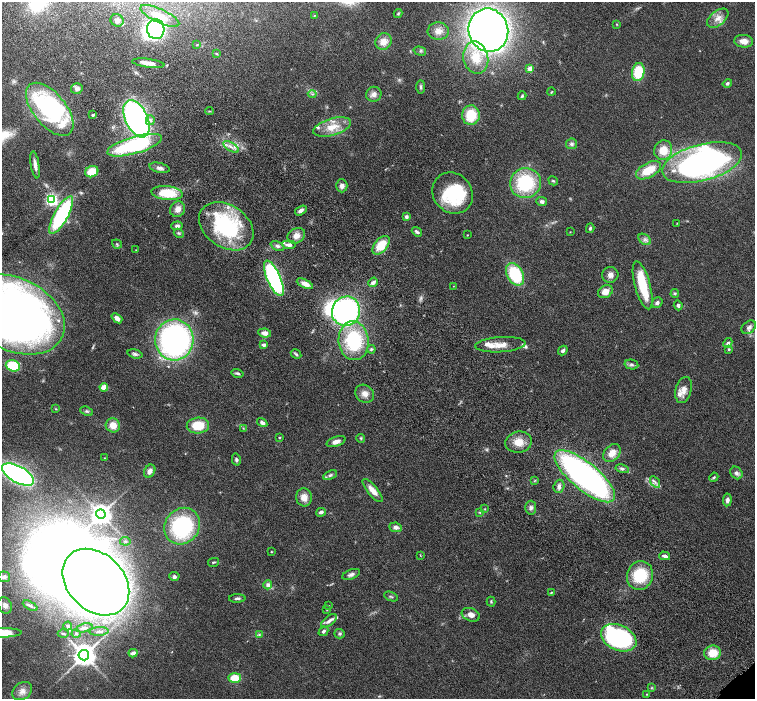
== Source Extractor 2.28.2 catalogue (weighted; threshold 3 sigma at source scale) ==
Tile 11 of 4 x 4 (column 3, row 3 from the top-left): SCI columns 3059-4564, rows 1594-2986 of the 6116 x 6111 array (HDU 1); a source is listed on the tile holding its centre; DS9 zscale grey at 2 x 2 block average (1 PNG px = mean of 2 x 2 image px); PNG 757 x 701 px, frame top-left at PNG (2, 2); each listed source drawn as its Kron ellipse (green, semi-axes under 4 px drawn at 4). Shown black and unused: <1% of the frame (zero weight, under 4 of 8 exposures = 3% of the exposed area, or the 3 px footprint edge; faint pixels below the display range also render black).
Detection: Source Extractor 2.28.2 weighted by HDU 2 'WHT'; one run over the whole footprint, this tile lists its part. Background 0.0536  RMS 0.0042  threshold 0.0173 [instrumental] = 3 sigma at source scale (4.09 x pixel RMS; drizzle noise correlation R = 1.36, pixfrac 0.8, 0.05/0.05 arcsec/px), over >= 5 px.
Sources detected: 201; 1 too faint to see at this stretch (2 x 2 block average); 10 inside a brighter object's white glare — neither listed nor drawn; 20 inside a brighter listed object's ellipse — not listed separately; the other 170 listed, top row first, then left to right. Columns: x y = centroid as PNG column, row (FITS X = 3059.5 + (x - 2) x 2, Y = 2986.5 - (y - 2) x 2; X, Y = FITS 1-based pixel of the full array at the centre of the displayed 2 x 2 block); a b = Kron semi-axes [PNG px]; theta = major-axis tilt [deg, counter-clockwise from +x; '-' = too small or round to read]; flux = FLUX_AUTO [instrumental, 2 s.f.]
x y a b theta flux
398 13 4 3 - 1.1
314 15 3 2 - 0.58
160 16 21 7 -25 13
718 18 12 7 39 7.3
117 20 6 6 - 3.4
616 24 3 2 - 0.57
156 29 10 9 - 160
488 30 22 19 -73 580
438 31 10 8 -2 7
744 41 9 6 -6 7.5
384 42 8 8 - 8.6
197 45 3 2 - 0.48
420 51 6 2 -16 1.2
216 54 4 3 - 1.1
476 58 16 12 -78 19
148 63 16 4 -7 8.5
530 68 3 2 - 12
638 72 9 6 80 32
727 83 5 4 - 1.8
421 87 7 4 89 1.7
77 89 6 5 - 3.4
551 92 4 2 - 0.66
312 94 4 2 - 1
374 94 8 7 - 4.6
522 96 4 3 - 1.1
50 109 31 16 -50 130
209 111 4 2 - 0.69
93 115 3 2 - 1.3
471 115 10 9 - 27
136 119 20 11 -65 280
150 120 5 4 - 2.6
332 127 19 8 16 15
572 144 5 5 - 2.4
134 145 28 8 16 100
231 147 9 3 -33 3.6
663 150 10 9 - 14
702 162 41 18 15 310
35 165 14 3 -81 4.7
160 168 10 4 -14 3.3
648 170 14 7 29 21
92 172 7 5 26 16
553 181 5 3 - 1.3
525 183 15 15 - 64
342 186 6 5 - 3.9
167 193 16 7 -6 30
453 193 22 19 -48 54
52 200 4 3 - 170
542 202 5 4 - 2.6
178 209 8 7 - 6.1
301 210 6 3 33 3.7
61 215 21 7 61 110
406 217 4 3 - 2.4
677 223 4 2 - 0.47
177 226 6 4 3 2.3
226 226 30 21 -34 94
590 228 5 3 - 1.5
417 232 5 3 - 2.2
570 232 3 2 - 0.42
179 233 5 3 - 1.3
467 235 2 2 - 0.52
296 236 9 7 32 6.4
645 239 7 4 -40 3.1
117 244 5 3 - 1.1
289 245 7 3 -7 4.8
381 245 11 6 48 18
277 246 7 4 -23 2.2
136 250 3 2 - 0.4
515 274 12 8 -61 57
610 275 8 8 - 5
274 278 19 6 -67 140
373 282 5 3 - 3.7
305 284 9 4 -26 6.3
643 285 25 8 -75 33
453 286 2 2 - 0.3
605 292 8 6 32 8.2
675 293 4 4 - 1.3
657 303 6 5 - 2.9
678 305 5 3 - 2.2
346 311 15 14 - 180
15 315 53 36 -26 750
117 318 6 4 -40 5
749 327 8 5 39 3.7
265 333 6 4 -7 5.1
174 340 20 19 - 240
354 341 19 15 -84 61
728 343 5 3 - 2.5
263 345 4 3 - 2.5
500 345 25 7 4 11
371 349 4 3 - 1.2
729 349 4 3 - 1
563 351 5 4 - 2.5
135 354 7 4 -15 2.5
296 354 5 3 - 1.7
631 364 7 5 -12 2.5
13 366 7 5 -18 32
237 373 6 3 -15 1.7
104 387 4 3 - 9.4
684 390 13 8 75 7.4
365 394 10 8 -37 6.8
56 409 4 2 - 0.73
87 411 6 4 -23 1.5
262 423 5 3 - 3.3
113 425 7 7 - 10
198 425 11 8 4 21
243 428 3 3 - 0.73
279 438 3 2 - 0.75
361 438 4 3 - 1.2
336 442 10 5 18 5
519 442 13 10 9 12
612 453 10 7 48 8.2
104 458 2 2 - 0.36
236 460 6 4 -76 2
622 469 7 4 -12 2.3
150 471 7 5 58 3.9
736 473 7 5 -46 3
18 474 17 8 -29 280
330 475 7 4 28 2.1
585 476 37 13 -39 390
714 477 5 3 - 1.2
535 480 3 2 - 0.69
655 482 6 3 -57 2.2
559 486 6 5 - 3
373 490 14 5 -50 8.5
304 497 9 8 - 8.3
727 500 6 4 84 3.3
531 508 7 5 85 2.6
485 509 3 3 - 0.68
321 512 5 4 - 2.3
480 513 4 3 - 0.94
101 514 5 5 - 600
182 526 19 17 50 86
396 527 6 5 - 3.5
125 541 5 3 - 1.5
271 552 3 2 - 0.57
420 555 3 2 - 0.51
665 556 5 3 - 3.1
214 562 5 3 - 1.1
351 574 9 4 21 3
640 575 14 13 - 38
174 576 5 4 - 2.1
4 577 6 5 - 2.3
96 582 38 28 -45 1000
268 585 4 4 - 3.5
551 592 4 3 - 0.83
391 597 7 3 -23 1.3
237 598 8 3 1 2.2
491 602 5 3 - 1.2
5 605 8 6 -64 4.7
30 606 8 3 -28 2.1
328 606 4 2 - 0.58
327 610 3 2 - 0.46
471 615 9 6 -22 5.7
329 621 9 4 38 3.7
68 626 4 4 - 1.2
84 628 8 4 13 2.5
99 631 9 3 2 2.2
323 631 5 4 - 2.2
3 633 19 4 1 38
76 633 4 4 - 1.3
63 634 5 2 - 0.92
339 634 5 4 - 1.8
259 635 4 3 - 1.1
619 638 18 12 -25 140
133 653 4 3 - 4.1
713 653 8 7 - 16
84 655 5 5 - 930
235 678 6 5 - 16
651 688 4 3 - 0.77
22 691 10 8 38 6.2
647 694 2 2 - 0.53
Isophote crosses this tile's border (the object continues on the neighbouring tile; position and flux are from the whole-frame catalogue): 2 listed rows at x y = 15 315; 3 633
Diffuse or blended objects may show on this block-average render without a row.